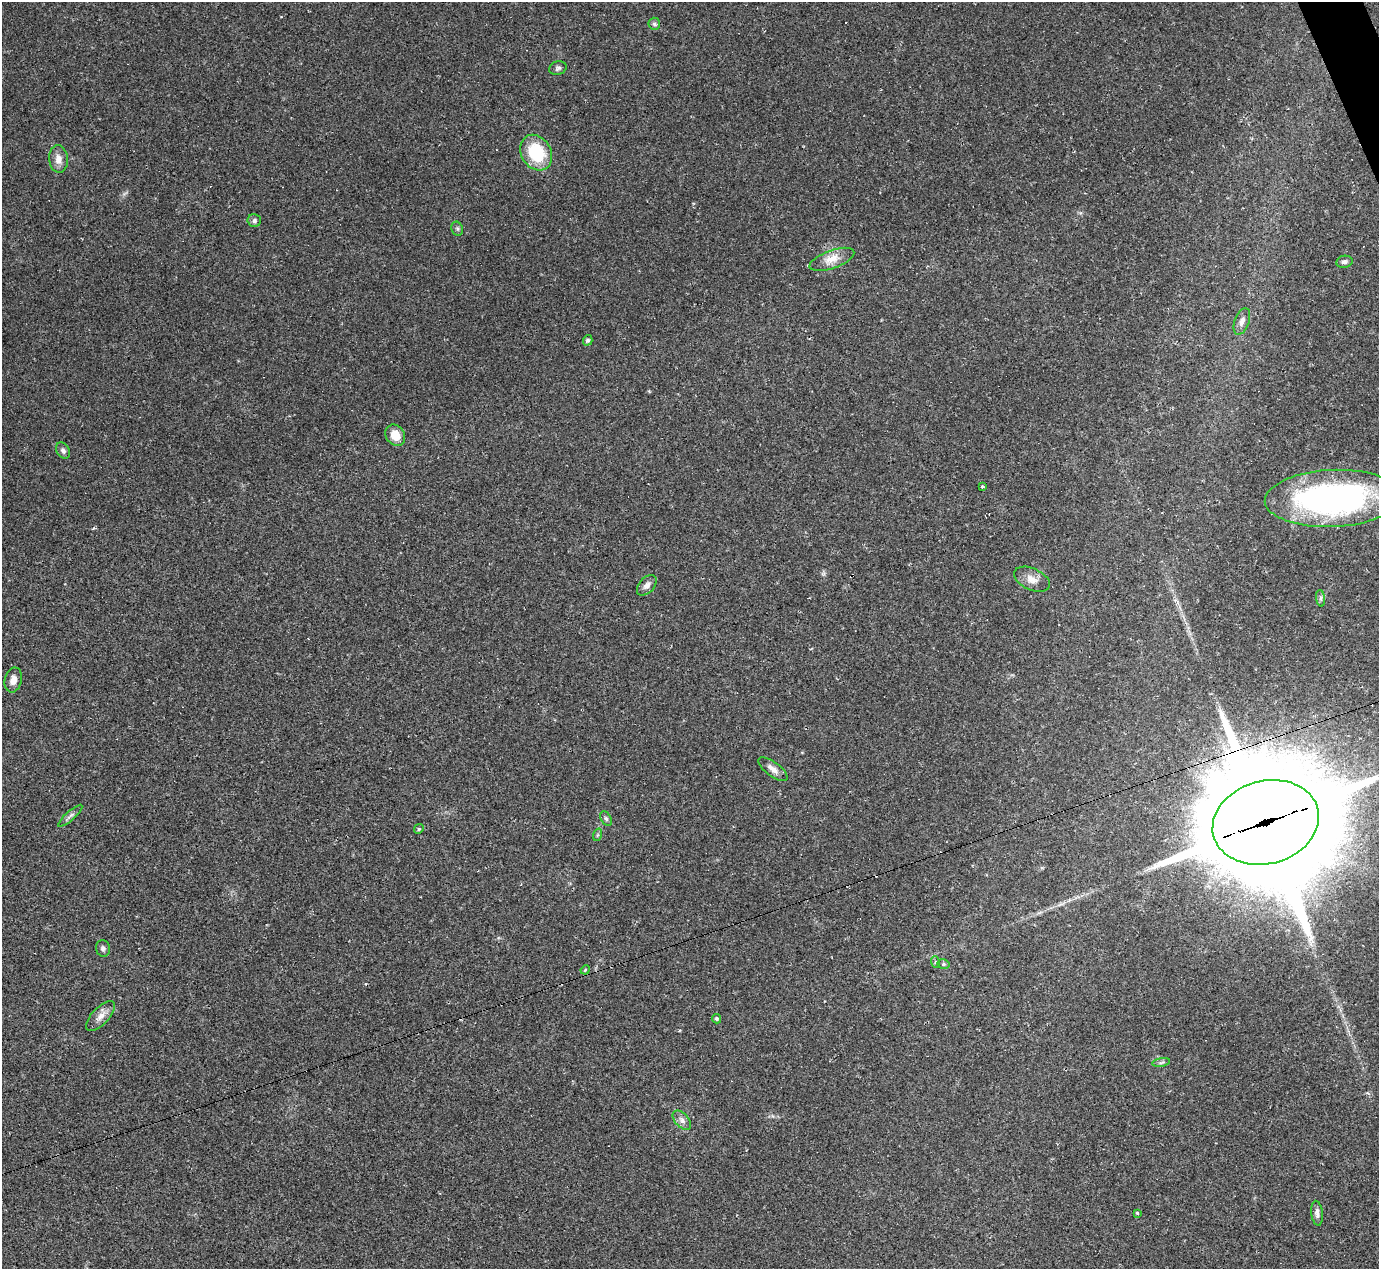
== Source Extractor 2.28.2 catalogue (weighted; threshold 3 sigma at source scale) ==
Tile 10 of 4 x 4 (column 2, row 3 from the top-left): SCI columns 1378-2754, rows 1542-2808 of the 5525 x 5503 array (HDU 1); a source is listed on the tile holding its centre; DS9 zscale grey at full resolution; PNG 1381 x 1271 px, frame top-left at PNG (2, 2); each listed source drawn as its Kron ellipse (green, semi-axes under 4 px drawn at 4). Shown black and unused: <1% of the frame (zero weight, under 2 of 3 exposures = <1% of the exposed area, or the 3 px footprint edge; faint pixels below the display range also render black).
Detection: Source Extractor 2.28.2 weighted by HDU 2 'WHT'; one run over the whole footprint, this tile lists its part. Background 0.0926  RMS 0.0057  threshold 0.0255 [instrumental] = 3 sigma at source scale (4.5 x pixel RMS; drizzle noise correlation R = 1.50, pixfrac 1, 0.05/0.05 arcsec/px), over >= 5 px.
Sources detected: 37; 3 cosmic-ray / hot-pixel residue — neither listed nor drawn; the other 34 listed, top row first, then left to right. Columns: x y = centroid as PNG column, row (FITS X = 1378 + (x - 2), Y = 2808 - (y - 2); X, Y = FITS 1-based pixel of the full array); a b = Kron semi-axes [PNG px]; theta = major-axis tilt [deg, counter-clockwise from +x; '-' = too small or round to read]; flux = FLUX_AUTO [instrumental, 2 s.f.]
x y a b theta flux
654 24 6 6 - 1.2
558 68 9 6 15 1.5
536 153 19 15 -59 27
58 159 14 9 -84 4.8
254 221 7 6 - 1.7
457 229 7 5 -69 1.1
832 259 23 9 20 7.2
1344 262 8 6 10 1.7
1242 321 14 7 69 3.3
588 340 5 4 - 1.3
395 435 11 9 -55 7.4
63 450 8 6 -58 1.8
982 486 3 3 - 1.2
1333 498 68 28 2 180
1032 579 19 11 -25 5.1
647 585 12 7 47 2.8
1321 598 8 4 -83 1.3
13 680 12 8 78 3.9
773 769 17 7 -37 3.8
70 816 16 4 41 2
606 818 8 5 -62 1.1
1266 822 54 41 15 21000
419 829 5 4 - 0.8
597 835 6 4 71 0.71
103 948 8 7 - 1.6
935 962 6 4 -72 0.75
943 964 6 5 - 0.97
585 970 5 3 - 0.5
101 1016 19 8 47 4.6
717 1019 4 4 - 1.1
1161 1062 9 4 10 1.2
682 1120 11 7 -48 2.6
1137 1213 4 4 - 0.71
1317 1213 12 5 -84 2.2
Overlapping masked pixels (flux is a lower limit): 1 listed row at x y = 1266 822
Isophote crosses this tile's border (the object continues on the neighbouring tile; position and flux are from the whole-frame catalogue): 2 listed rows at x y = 1333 498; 1266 822